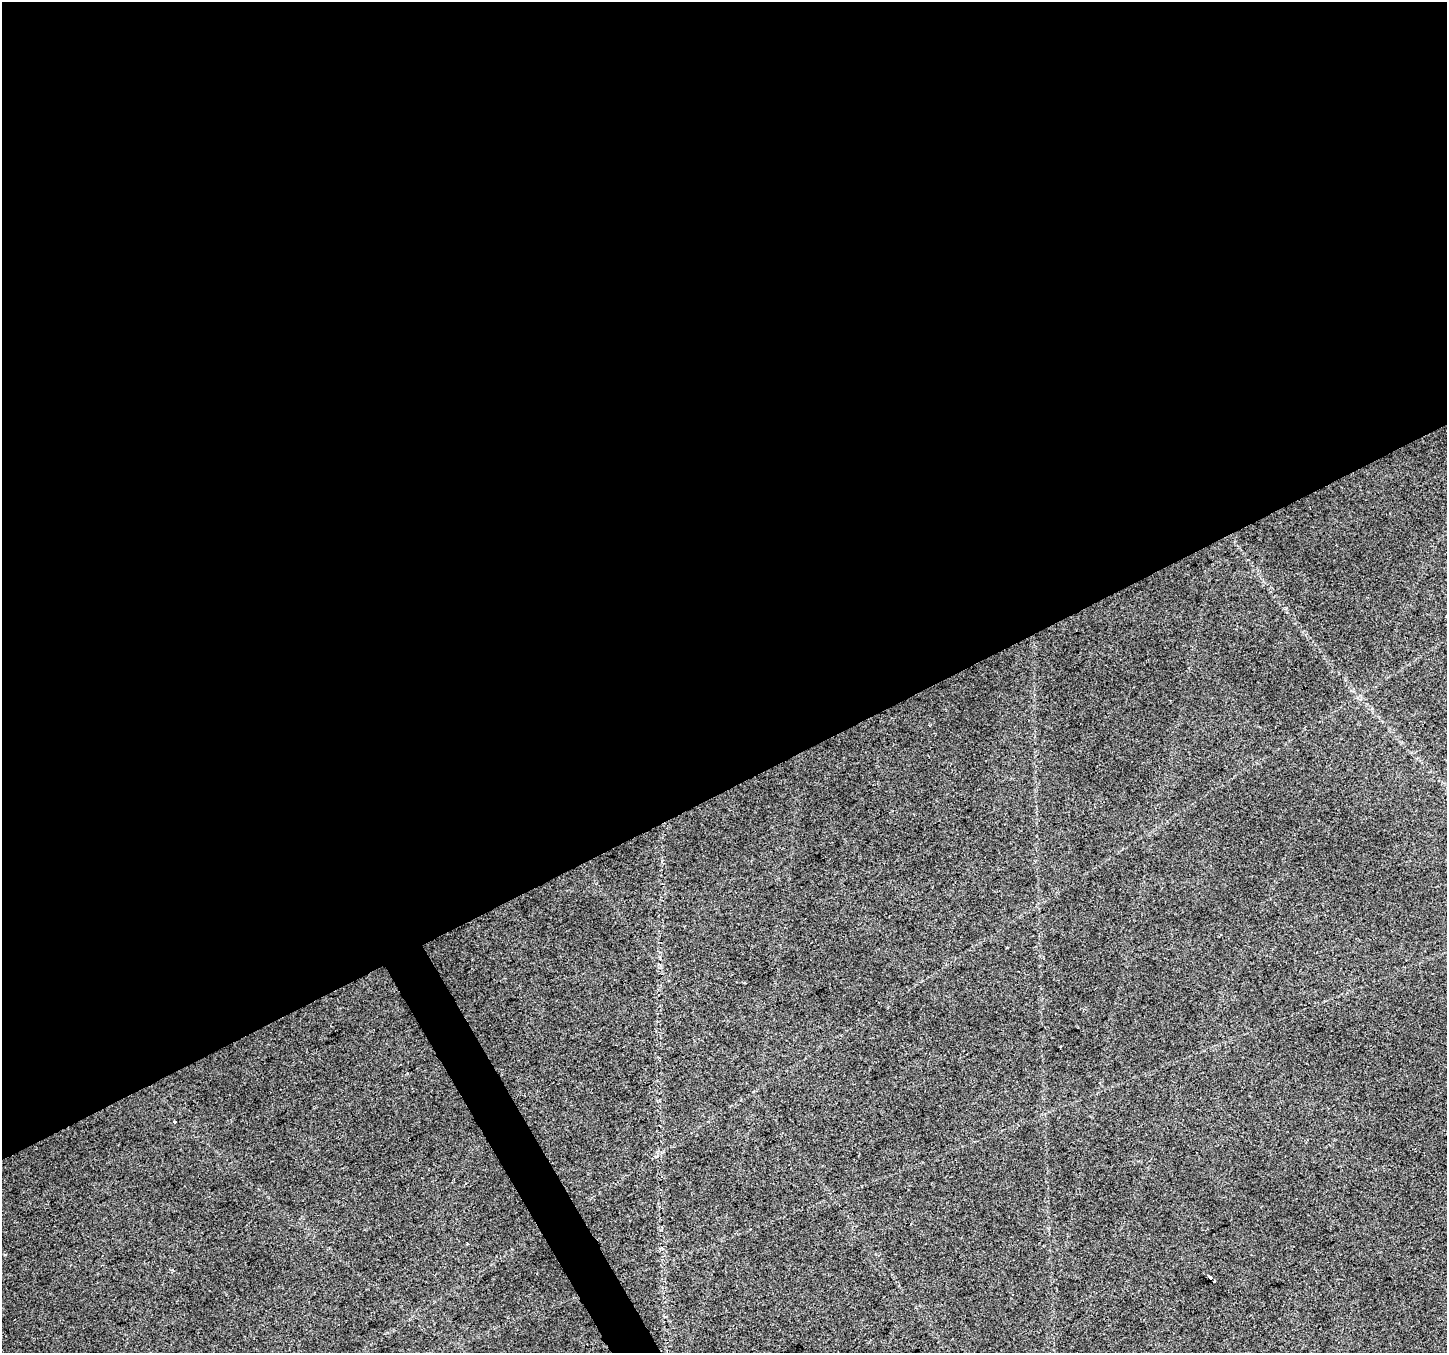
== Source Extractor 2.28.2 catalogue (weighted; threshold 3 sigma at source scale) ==
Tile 2 of 4 x 4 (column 2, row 1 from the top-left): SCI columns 1448-2892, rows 4215-5565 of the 5783 x 5668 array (HDU 1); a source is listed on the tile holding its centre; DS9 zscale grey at full resolution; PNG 1449 x 1355 px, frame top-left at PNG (2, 2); no overlay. Shown black and unused: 59% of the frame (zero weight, under 2 of 3 exposures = <1% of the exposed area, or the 3 px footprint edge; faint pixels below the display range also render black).
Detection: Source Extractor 2.28.2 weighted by HDU 2 'WHT'; one run over the whole footprint, this tile lists its part. Background 0.0539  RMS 0.0093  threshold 0.0421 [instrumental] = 3 sigma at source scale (4.5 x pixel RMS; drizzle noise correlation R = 1.50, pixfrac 1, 0.0396/0.0396 arcsec/px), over >= 5 px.
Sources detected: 6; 3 cosmic-ray / hot-pixel residue — not listed; the other 3 listed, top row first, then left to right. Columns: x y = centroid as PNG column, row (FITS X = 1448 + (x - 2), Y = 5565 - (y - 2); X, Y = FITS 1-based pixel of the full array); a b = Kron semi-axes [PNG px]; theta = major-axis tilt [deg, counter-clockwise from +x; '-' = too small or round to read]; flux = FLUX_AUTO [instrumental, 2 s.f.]
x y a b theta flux
174 1122 3 3 - 3.9
1210 1277 4 3 - 9.3
1213 1281 3 2 - 1.3